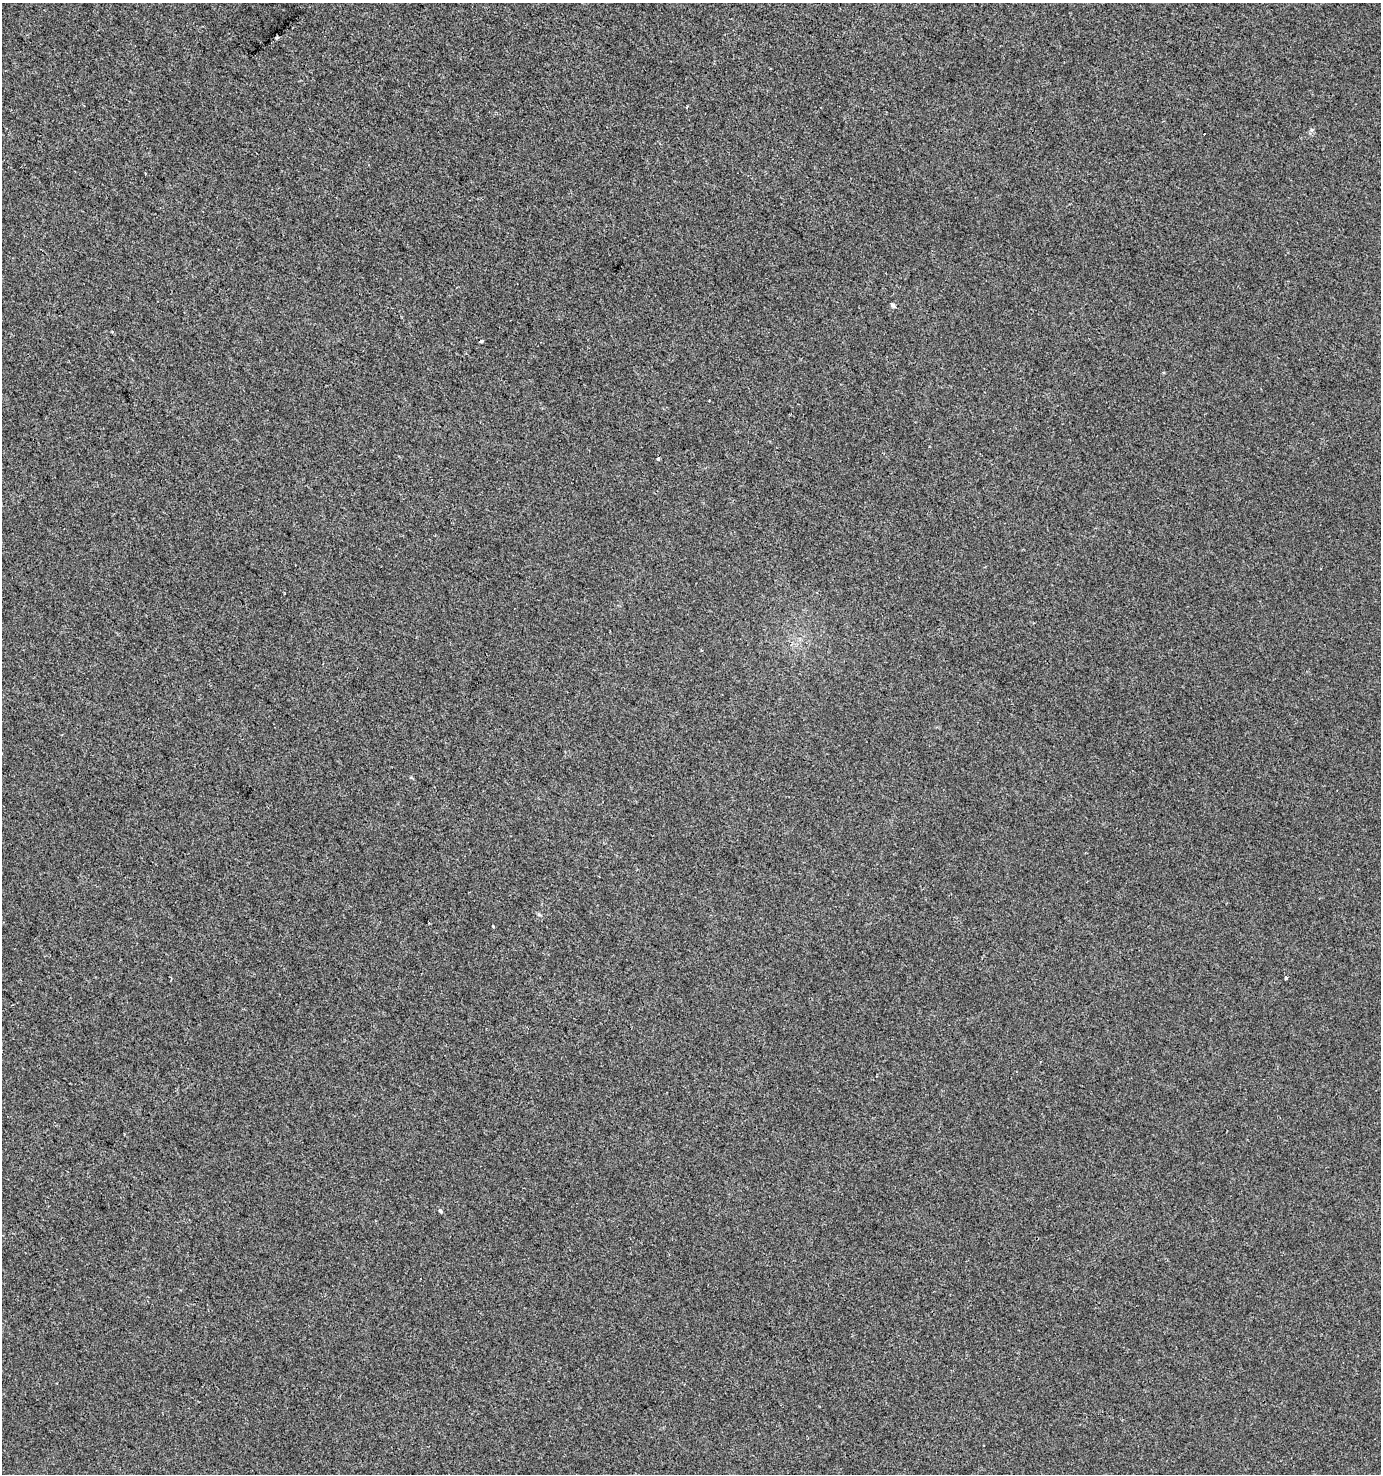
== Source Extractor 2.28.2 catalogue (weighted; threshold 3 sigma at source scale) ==
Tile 11 of 4 x 4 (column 3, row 3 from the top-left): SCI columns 3013-4391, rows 1473-2944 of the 5959 x 5893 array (HDU 1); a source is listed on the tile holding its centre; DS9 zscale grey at full resolution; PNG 1383 x 1476 px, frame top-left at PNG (2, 3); no overlay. Shown black and unused: <1% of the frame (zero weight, under 2 of 3 exposures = <1% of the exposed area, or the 3 px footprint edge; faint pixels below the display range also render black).
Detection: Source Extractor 2.28.2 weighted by HDU 2 'WHT'; one run over the whole footprint, this tile lists its part. Background -2.67e-04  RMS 0.0042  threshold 0.0188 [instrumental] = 3 sigma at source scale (4.5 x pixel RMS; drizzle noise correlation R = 1.50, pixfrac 1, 0.0396/0.0396 arcsec/px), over >= 5 px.
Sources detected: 9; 1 cosmic-ray / hot-pixel residue — not listed; the other 8 listed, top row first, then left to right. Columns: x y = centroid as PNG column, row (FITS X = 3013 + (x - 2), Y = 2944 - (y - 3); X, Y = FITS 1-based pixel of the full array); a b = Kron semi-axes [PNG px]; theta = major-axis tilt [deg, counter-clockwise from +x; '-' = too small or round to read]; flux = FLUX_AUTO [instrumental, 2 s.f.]
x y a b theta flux
1204 134 3 3 - 1.8
893 305 5 4 - 1.2
112 332 3 3 - 0.36
481 341 4 3 - 0.79
658 459 3 3 - 1.7
493 926 3 3 - 0.77
1286 978 3 3 - 0.73
440 1211 5 4 - 0.76